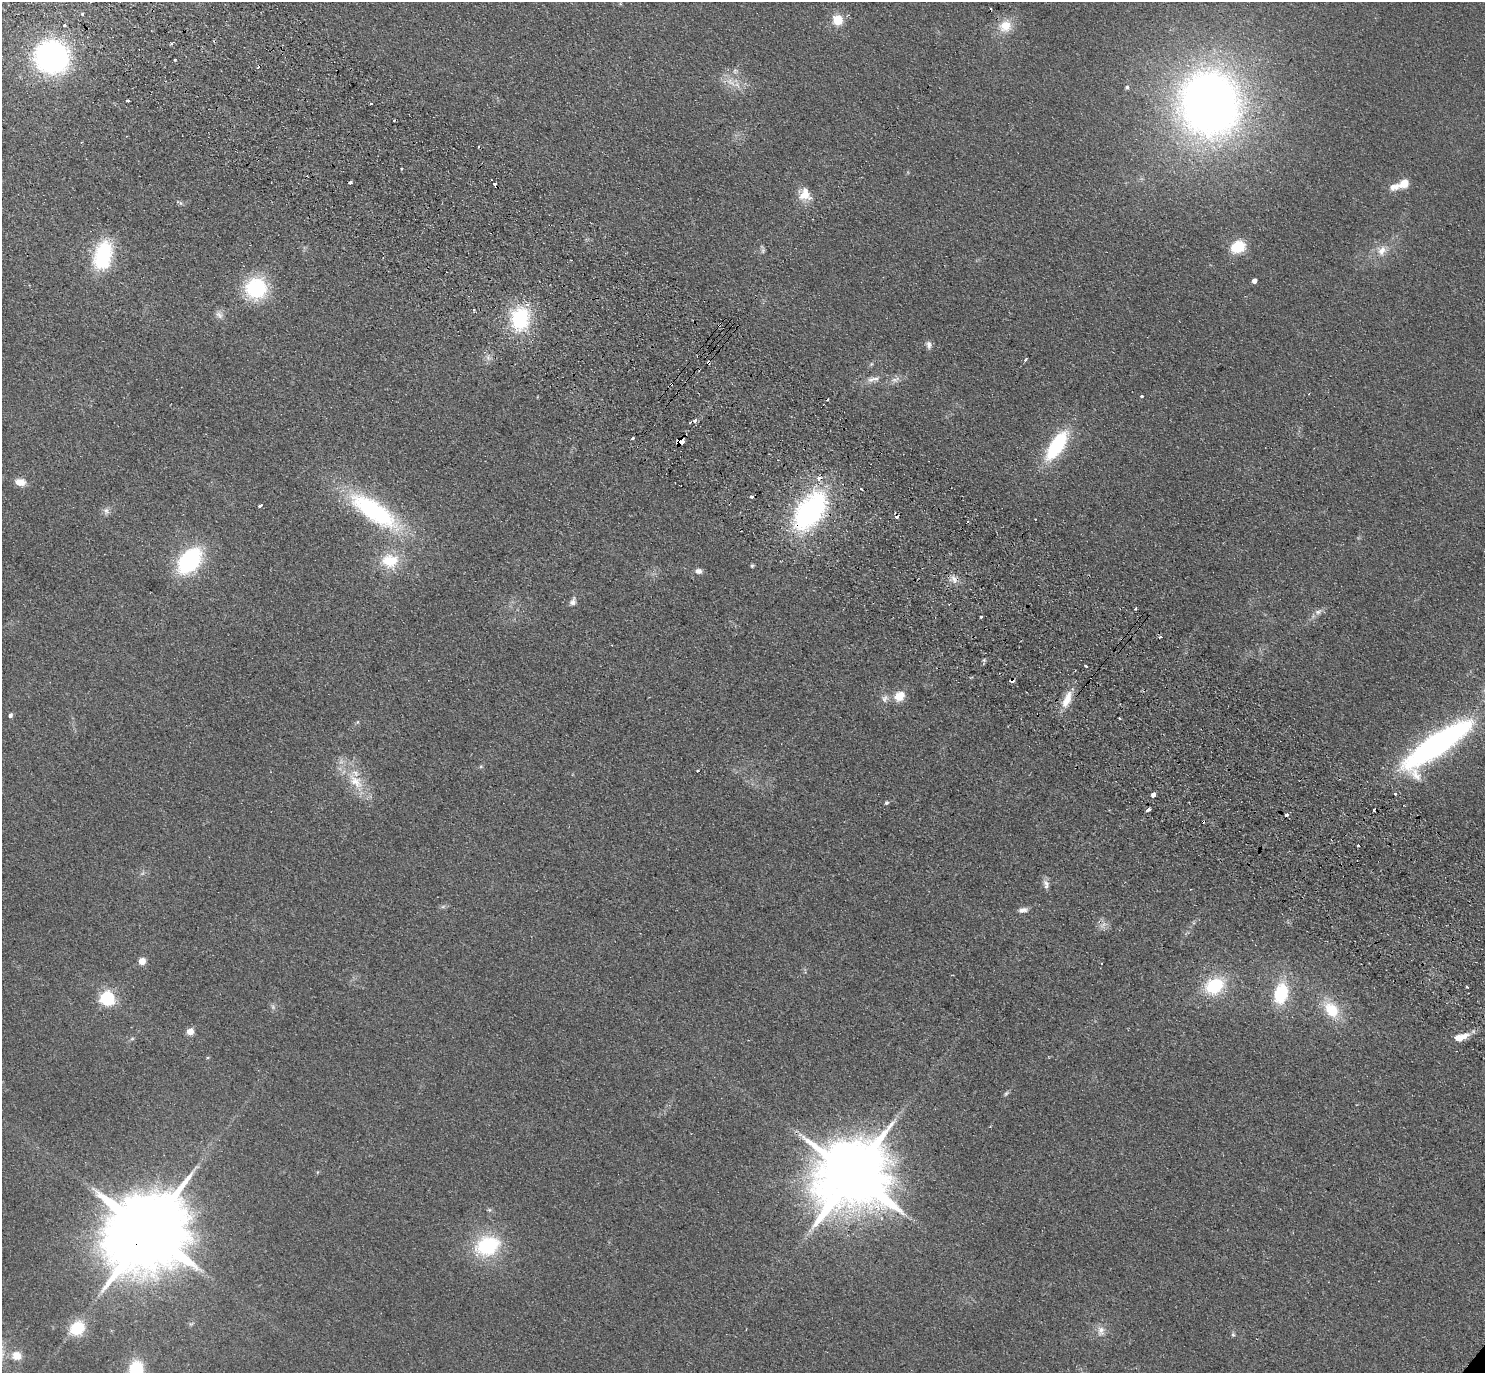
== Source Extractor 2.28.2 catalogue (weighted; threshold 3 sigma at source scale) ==
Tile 11 of 4 x 4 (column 3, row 3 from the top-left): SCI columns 3003-4485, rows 1575-2945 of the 6004 x 6031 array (HDU 1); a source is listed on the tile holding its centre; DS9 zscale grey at full resolution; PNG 1487 x 1375 px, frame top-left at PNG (2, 2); no overlay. Shown black and unused: <1% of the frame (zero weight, under 2 of 3 exposures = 3% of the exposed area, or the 3 px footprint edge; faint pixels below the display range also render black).
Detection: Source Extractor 2.28.2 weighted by HDU 2 'WHT'; one run over the whole footprint, this tile lists its part. Background 0.0953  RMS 0.01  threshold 0.0467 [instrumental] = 3 sigma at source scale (4.5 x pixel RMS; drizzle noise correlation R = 1.50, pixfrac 1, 0.05/0.05 arcsec/px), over >= 5 px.
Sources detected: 115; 1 too faint to see at this stretch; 1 inside a brighter object's white glare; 19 cosmic-ray / hot-pixel residue — not listed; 2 inside a brighter listed object's ellipse — not listed separately; the other 92 listed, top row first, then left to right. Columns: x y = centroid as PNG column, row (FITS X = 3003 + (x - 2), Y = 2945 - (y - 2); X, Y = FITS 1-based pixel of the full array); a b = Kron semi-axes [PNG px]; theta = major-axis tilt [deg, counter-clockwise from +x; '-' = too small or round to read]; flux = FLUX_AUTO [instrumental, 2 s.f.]
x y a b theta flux
82 14 3 3 - 4.1
838 20 13 13 - 17
64 25 3 3 - 3
1005 26 19 16 35 20
51 57 26 24 -19 260
730 82 17 8 -33 11
1127 87 5 4 - 1.9
128 101 3 3 - 3.5
371 103 3 3 - 3.7
1210 104 53 48 -81 880
1404 183 7 5 29 40
1393 187 12 10 29 7.2
805 195 17 15 -81 15
180 203 6 4 -88 1.6
1238 247 12 10 26 36
763 251 8 4 82 2
1382 251 14 11 66 11
103 256 28 17 77 84
1254 281 4 4 - 6.9
256 288 19 18 - 88
474 310 3 3 - 1.4
219 315 13 8 -54 5
520 318 29 21 80 69
929 345 11 7 -85 4
488 357 8 6 -88 3.7
1025 360 4 3 - 2.1
871 364 6 4 71 1.4
876 379 14 7 5 6.5
895 379 16 6 18 5.6
671 384 4 3 - 2
1309 393 3 2 - 0.68
1142 396 3 3 - 3.3
695 420 4 4 - 2.7
633 438 3 3 - 3.4
680 442 5 4 - 900
1057 445 34 13 56 77
20 482 13 8 -1 9.4
752 497 3 3 - 5.4
260 505 4 3 - 7.9
106 511 9 8 - 4.3
374 511 61 20 -34 150
810 511 36 21 54 210
968 521 3 2 - 1.7
189 561 21 14 50 140
390 561 23 18 6 32
752 566 6 4 69 1.6
698 571 8 6 -8 4.6
954 579 13 7 -68 5.8
573 602 11 7 67 4.9
1135 608 3 3 - 3.8
1318 612 10 7 28 4.5
981 617 3 3 - 2.2
1160 637 4 3 - 1.4
1086 666 3 3 - 3.4
899 696 5 5 - 58
885 698 11 8 67 5.3
1067 699 26 10 67 16
10 715 4 4 - 3.1
1119 718 2 2 - 1.1
357 722 6 4 89 1.3
1436 744 72 19 35 330
697 771 3 2 - 1
356 781 27 13 -48 28
1395 794 3 3 - 2.3
1153 795 4 4 - 24
886 803 5 4 - 1.8
1148 810 5 3 - 4.1
1287 815 4 3 - 10
1358 845 3 3 - 3.6
1046 884 13 8 -79 5
443 907 7 4 2 2
1023 910 11 6 7 5.2
142 961 5 4 - 25
1214 986 21 16 30 54
1466 987 3 2 - 1.5
1281 993 19 13 75 56
107 998 6 6 - 270
1331 1010 23 16 -53 32
190 1031 5 4 - 25
1458 1038 10 8 0 9.9
132 1039 6 4 2 1.4
208 1057 5 3 - 1.1
1006 1093 8 5 62 1.9
852 1175 21 16 43 12000
489 1210 5 5 - 1.6
147 1231 27 18 49 17000
487 1246 26 20 21 78
77 1328 15 12 38 38
1101 1331 15 9 84 8
1233 1335 6 5 - 1.8
17 1355 9 8 - 15
136 1370 16 12 88 55
Overlapping masked pixels (flux is a lower limit): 4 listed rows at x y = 671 384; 680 442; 810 511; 147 1231
Isophote crosses this tile's border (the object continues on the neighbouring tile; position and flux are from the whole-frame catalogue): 1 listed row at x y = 136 1370
Unlisted compact peaks at least as high as the median listed source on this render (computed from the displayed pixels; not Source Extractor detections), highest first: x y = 175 60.